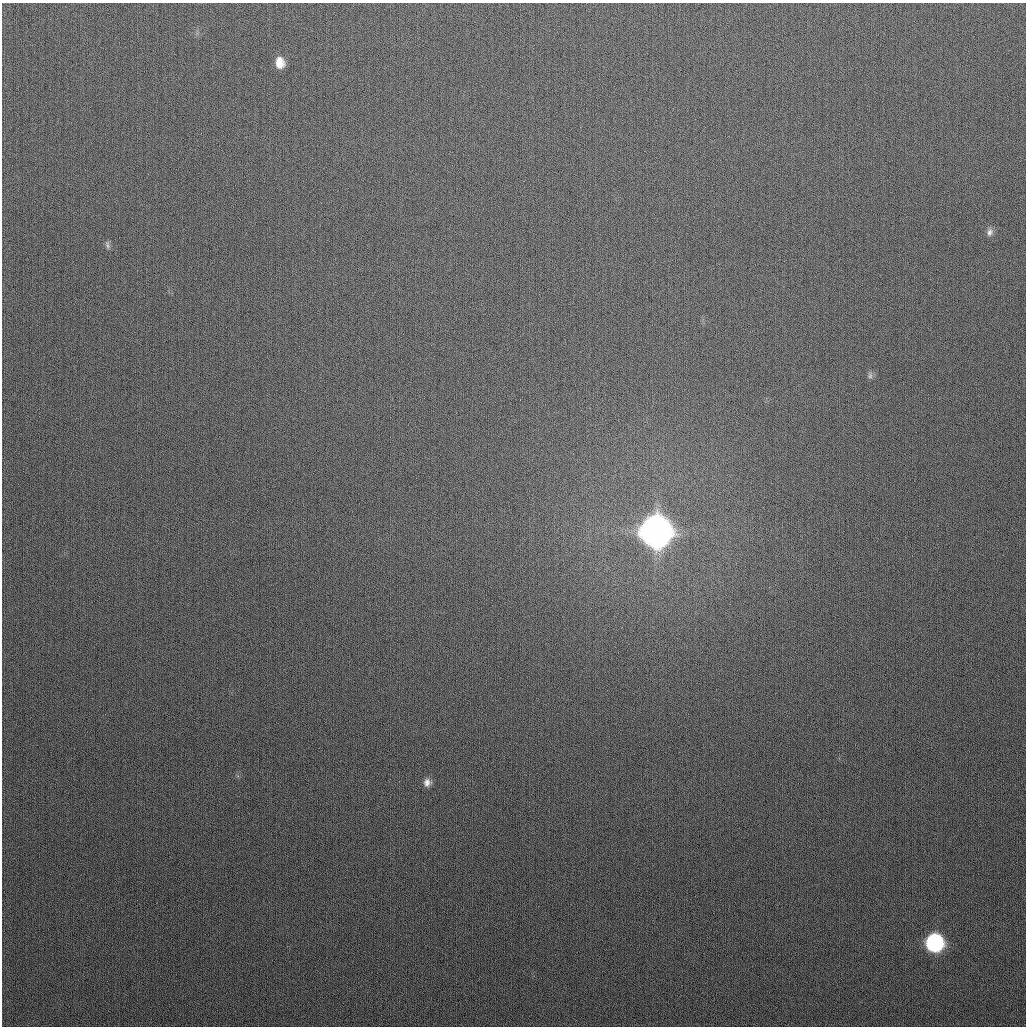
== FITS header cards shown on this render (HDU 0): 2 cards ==
NAXIS1  =                 1024
NAXIS2  =                 1024

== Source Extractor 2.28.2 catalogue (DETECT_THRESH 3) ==
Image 1024 x 1024 px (HDU 0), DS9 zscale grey, 1 PNG px = 1 image px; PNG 1028 x 1028 px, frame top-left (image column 1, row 1024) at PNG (2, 3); no overlay
Background 281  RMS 11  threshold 33.7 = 3 sigma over >= 5 px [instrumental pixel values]
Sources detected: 7; all 7 listed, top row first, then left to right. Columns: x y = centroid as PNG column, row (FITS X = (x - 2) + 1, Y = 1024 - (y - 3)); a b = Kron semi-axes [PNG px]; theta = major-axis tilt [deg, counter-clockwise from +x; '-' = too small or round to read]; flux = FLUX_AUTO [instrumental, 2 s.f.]
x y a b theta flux
280 63 11 9 -82 9.5e+03
990 232 11 8 79 3.6e+03
107 245 11 5 -78 2.2e+03
870 375 10 6 90 2.3e+03
656 531 13 12 - 2.4e+06
427 782 10 9 - 4.5e+03
935 943 11 10 - 1.7e+05